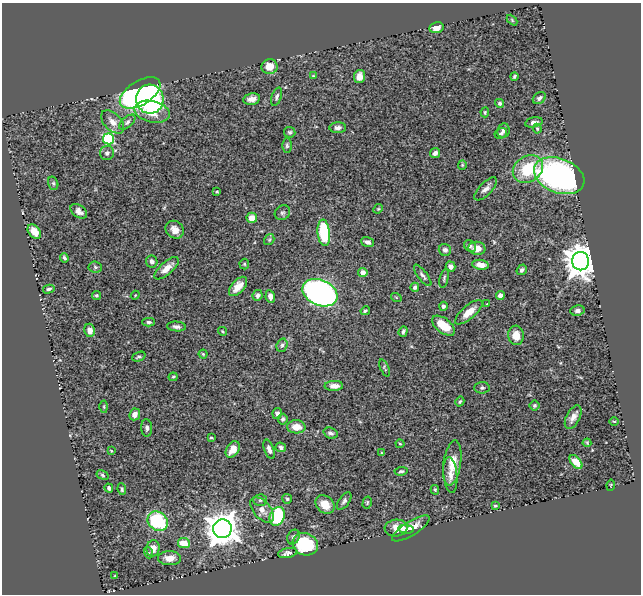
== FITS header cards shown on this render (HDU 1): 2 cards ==
NAXIS1  =                  639
NAXIS2  =                  592

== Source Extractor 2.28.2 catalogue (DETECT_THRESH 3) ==
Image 639 x 592 px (HDU 1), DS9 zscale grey, 1 PNG px = 1 image px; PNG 643 x 596 px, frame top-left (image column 1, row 592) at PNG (2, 3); each listed source drawn as its Kron ellipse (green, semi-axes under 4 px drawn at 4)
Background 0.353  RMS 0.017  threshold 0.0509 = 3 sigma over >= 5 px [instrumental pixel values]
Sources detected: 134; all 134 listed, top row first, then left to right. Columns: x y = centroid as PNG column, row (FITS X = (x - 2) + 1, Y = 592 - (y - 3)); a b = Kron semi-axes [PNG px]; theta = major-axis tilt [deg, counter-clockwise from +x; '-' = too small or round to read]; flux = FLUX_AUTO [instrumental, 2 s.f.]
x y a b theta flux
512 20 6 4 -47 1.3
436 28 7 5 11 7.4
269 67 8 7 - 14
313 76 4 4 - 1
360 76 6 5 - 9
514 76 4 3 - 1.6
140 93 23 12 32 270
277 97 9 5 71 2.9
539 98 7 5 36 3
150 99 14 13 - 270
252 99 8 5 12 6.4
500 103 4 4 - 2.1
152 112 18 10 -13 33
485 112 5 3 - 1.6
113 122 14 8 -46 8.9
127 122 10 5 41 3
534 122 9 5 14 4
338 128 8 5 0 3.9
537 129 5 4 - 1.3
503 130 7 6 - 3.2
290 132 5 5 - 2.1
501 133 6 5 - 2.3
108 139 5 5 - 100
287 145 7 5 -89 2.1
107 153 7 7 - 3.7
435 153 5 4 - 4.7
462 165 5 4 - 1.4
528 169 16 12 33 46
559 176 26 17 -21 320
53 183 7 5 -74 2
486 189 15 6 46 6.4
217 192 3 3 - 1
378 209 5 4 - 1.2
79 211 9 6 -35 5.6
282 213 8 7 - 2.8
252 218 5 5 - 10
175 230 10 8 -41 9
34 232 8 5 -53 10
324 233 13 6 -83 71
269 240 6 4 55 1.5
367 242 6 4 -19 4.5
470 246 6 5 - 2.6
477 248 8 6 -7 9.9
445 250 6 6 - 4.2
64 258 4 3 - 2.2
152 261 6 5 - 3.8
580 261 9 8 - 2100
244 264 5 5 - 1.6
480 265 8 5 -7 9.2
95 267 7 5 -6 2.2
451 267 5 4 - 4.7
167 268 15 6 42 11
522 270 6 4 54 2.7
363 272 4 4 - 7.4
423 275 13 4 -53 3.3
444 278 9 4 78 2.2
238 286 11 6 48 11
415 287 4 4 - 3.4
49 289 6 4 14 2.6
320 293 18 12 -22 570
96 295 4 4 - 1.8
135 295 4 4 - 0.96
258 295 5 5 - 3.7
270 296 6 4 -80 5.7
500 296 4 4 - 5.9
396 297 5 3 - 1
487 304 3 2 - 0.78
443 306 4 4 - 3.6
365 311 5 4 - 1.8
577 311 7 5 8 3.8
469 312 17 6 40 13
149 322 6 4 -1 2
176 326 9 5 -6 3.9
443 326 13 7 -38 21
90 330 6 5 - 7.6
222 331 5 3 - 1.1
403 331 5 3 - 2.4
516 335 10 7 -84 12
282 345 7 5 72 2.5
203 354 4 4 - 1.3
139 357 7 4 22 2.4
384 368 9 3 -68 1.7
173 377 4 4 - 1.4
334 386 9 5 2 7.4
482 388 7 5 2 2.6
460 401 5 4 - 1.8
534 405 5 5 - 1.8
104 407 6 3 -89 1.2
277 413 5 4 - 3.6
135 414 6 5 - 6.6
573 417 13 6 63 6.5
283 419 5 4 - 2.7
614 421 5 3 - 0.98
296 427 9 6 -2 13
147 428 9 5 -87 3.1
331 433 7 5 -21 3.1
211 438 3 2 - 1.2
587 443 4 4 - 1.1
400 444 4 4 - 1.1
281 447 5 4 - 2.8
233 449 9 6 56 13
269 449 10 4 -70 4
111 451 4 3 - 0.76
382 453 4 4 - 1.3
576 462 8 5 -51 13
452 463 23 8 82 18
401 471 6 4 7 1.9
103 475 6 4 -30 1.9
450 475 18 7 -85 7.5
611 485 6 4 81 1.1
109 488 4 4 - 2.6
122 489 6 3 -83 2
435 490 5 3 - 1.6
287 499 5 5 - 1.8
260 500 7 5 3 2.2
344 501 10 5 55 3.2
367 503 6 4 76 1.6
325 504 10 8 -43 13
495 506 3 2 - 1.4
262 510 15 8 -49 8.9
277 516 9 7 69 76
158 521 11 9 -40 87
396 528 11 8 4 12
411 528 22 7 32 12
222 529 9 9 - 2300
406 529 8 4 -7 4.8
293 537 8 6 64 3.8
184 543 6 5 - 19
305 544 13 11 -22 67
153 548 8 6 79 11
149 553 6 3 -71 1.6
288 553 9 5 12 4.2
169 558 11 7 0 11
115 576 3 3 - 1.3